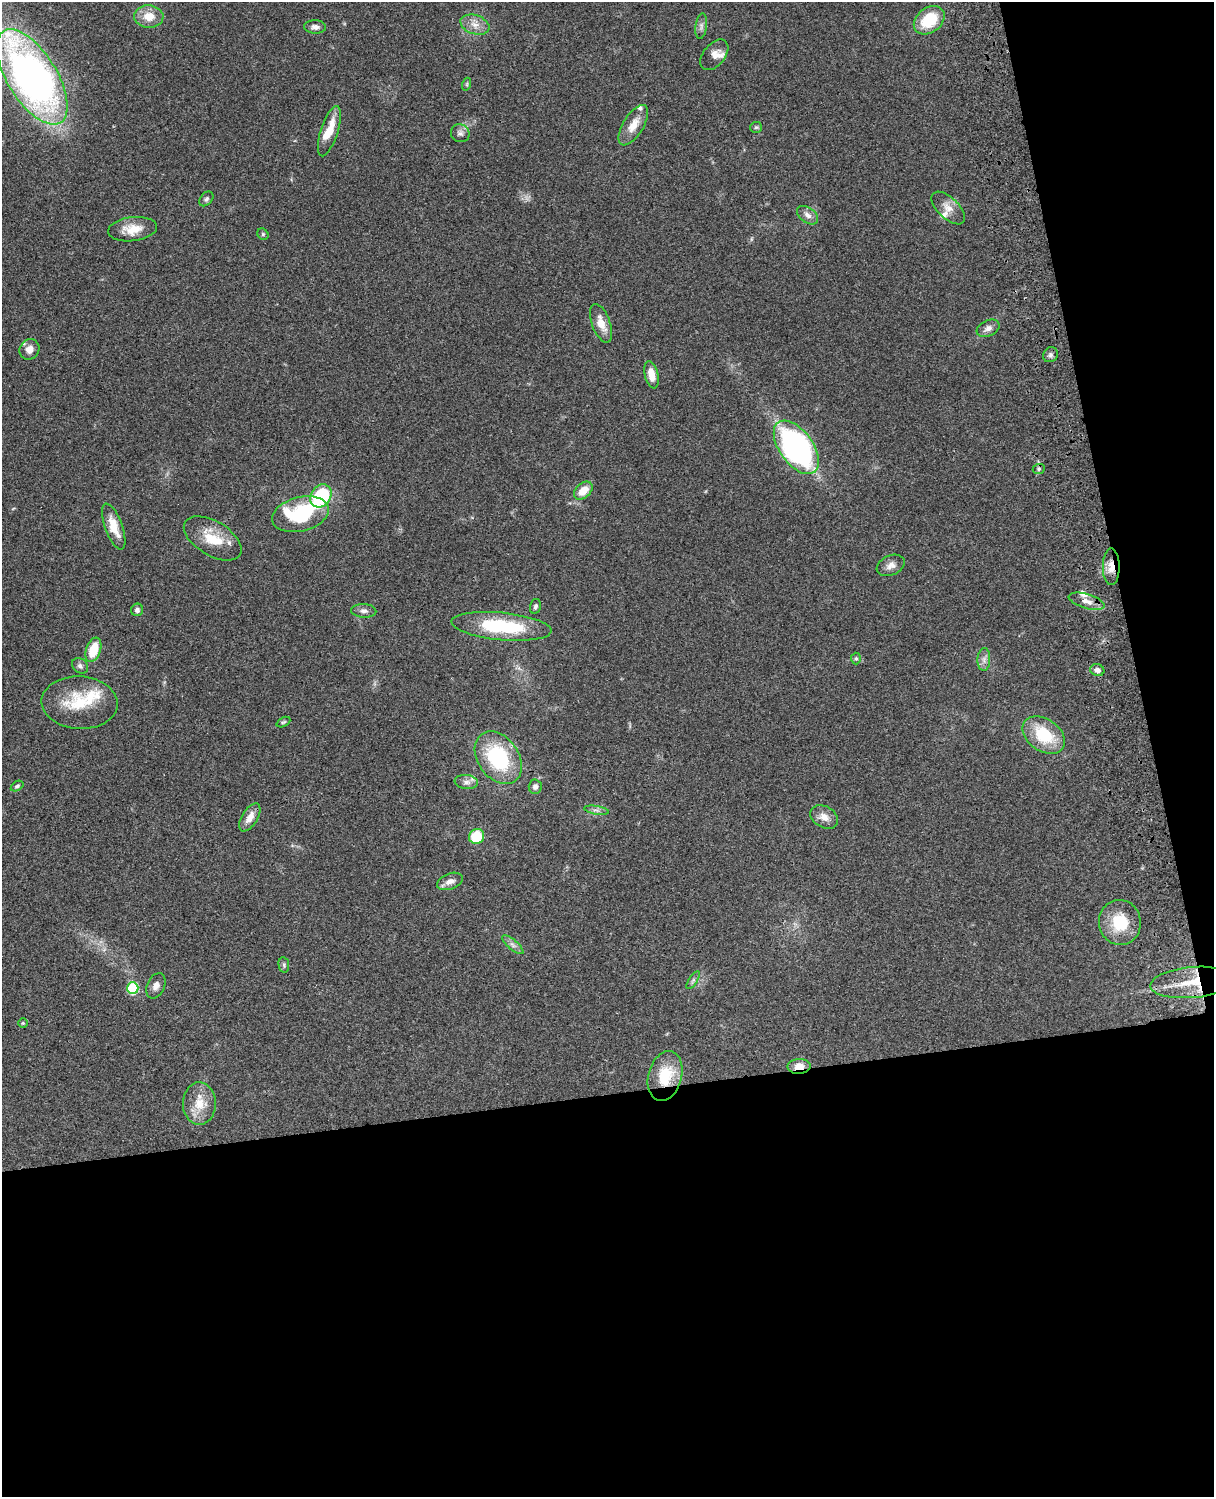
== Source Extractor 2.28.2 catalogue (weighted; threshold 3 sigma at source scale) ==
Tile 12 of 4 x 3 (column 4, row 3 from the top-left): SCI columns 3757-4968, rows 277-1771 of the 5088 x 4926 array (HDU 1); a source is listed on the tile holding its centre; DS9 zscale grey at full resolution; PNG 1216 x 1499 px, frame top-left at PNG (2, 2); each listed source drawn as its Kron ellipse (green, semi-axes under 4 px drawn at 4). Shown black and unused: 33% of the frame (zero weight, under 3 of 4 exposures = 6% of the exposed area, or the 3 px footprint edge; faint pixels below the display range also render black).
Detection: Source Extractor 2.28.2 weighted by HDU 2 'WHT'; one run over the whole footprint, this tile lists its part. Background 0.103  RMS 0.0065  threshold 0.0292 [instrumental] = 3 sigma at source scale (4.5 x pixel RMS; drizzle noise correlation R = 1.50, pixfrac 1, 0.05/0.05 arcsec/px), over >= 5 px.
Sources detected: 71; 7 inside a brighter listed object's ellipse — not listed separately; the other 64 listed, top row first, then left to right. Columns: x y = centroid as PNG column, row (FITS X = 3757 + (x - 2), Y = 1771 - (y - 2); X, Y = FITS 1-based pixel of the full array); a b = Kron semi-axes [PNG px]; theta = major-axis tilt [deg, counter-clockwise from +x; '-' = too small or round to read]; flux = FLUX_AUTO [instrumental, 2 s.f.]
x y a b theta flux
149 16 14 11 -3 10
929 20 17 12 37 23
475 25 15 9 -19 6.1
701 26 13 5 83 2.4
315 27 11 6 -1 2.9
714 55 18 11 50 4.9
32 77 54 24 -58 370
467 84 6 4 72 0.87
633 125 23 10 58 8.9
756 127 6 5 - 1.1
329 131 26 8 72 13
460 133 9 8 - 2.4
206 199 8 6 50 1.6
948 208 21 10 -44 7
808 215 12 7 -36 3.6
133 229 24 12 7 11
263 234 6 5 - 0.95
601 323 20 9 -70 9
988 328 12 8 24 3.6
29 349 11 9 53 5.4
1050 355 8 7 - 1.8
651 375 14 6 -78 8
796 447 31 16 -54 170
1039 469 6 5 - 1.3
583 491 11 7 43 9.4
321 496 12 10 53 50
300 514 29 17 14 59
114 527 24 8 -70 12
213 538 32 17 -31 19
891 565 15 10 24 4.3
1111 567 18 8 -90 7
1086 601 18 7 -16 5.3
535 606 7 5 75 1.5
137 610 6 6 - 2
364 611 12 7 -3 2.9
501 626 50 13 -5 47
93 650 12 7 70 16
856 659 6 5 - 1.1
984 659 11 6 87 3.1
80 666 9 7 -41 2
1097 670 7 6 - 2.6
80 703 38 26 -3 29
283 722 7 4 26 1
1044 735 23 16 -35 28
498 758 29 20 -55 53
466 782 11 7 -6 3.1
17 786 7 4 30 1.2
535 787 7 6 - 2.8
596 810 12 3 -10 1.9
250 817 16 8 59 5.9
824 817 15 10 -30 5.9
477 836 8 7 - 22
450 881 13 8 20 4.6
1120 922 22 21 - 23
513 945 13 5 -40 2.6
284 965 8 5 -81 1.4
693 980 10 4 57 1.5
1192 982 42 15 5 20
156 986 13 8 66 4.1
133 988 6 6 - 43
23 1023 4 4 - 0.78
799 1066 11 7 4 6.9
665 1076 25 16 74 23
199 1104 21 16 90 13
Overlapping masked pixels (flux is a lower limit): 4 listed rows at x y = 1111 567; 1192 982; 799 1066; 665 1076